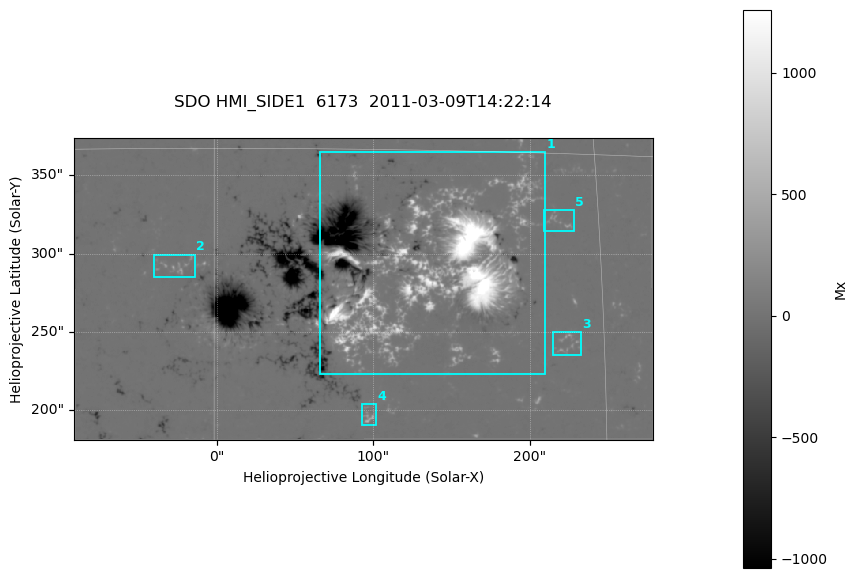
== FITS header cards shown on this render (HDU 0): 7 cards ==
TELESCOP= 'SDO     '           /
INSTRUME= 'HMI_SIDE1'          /
WAVELNTH=              6173.00 /
DATE-OBS= '2011-03-09T14:22:14.900' /
CTYPE1  = 'HPLN-TAN'           /
CTYPE2  = 'HPLT-TAN'           /
BUNIT   = 'Mx      '           /

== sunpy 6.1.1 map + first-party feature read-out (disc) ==
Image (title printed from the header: SDO HMI_SIDE1  6173  2011-03-09T14:22:14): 733 x 383 px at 0.504 arcsec/px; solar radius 967 arcsec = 1917 px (partial field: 2.4% of the solar disc is inside the frame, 99% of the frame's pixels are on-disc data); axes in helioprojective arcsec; data unit Mx (BUNIT, on the colour bar)
Orientation: file roll -179.9 deg (from PC/CROTA): ROTATED to solar-north-up (sunpy Map.rotate, bilinear) for analysis and display; everything below refers to the rotated frame; the empty margins the rotation leaves inside the frame are drawn grey
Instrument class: DISC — disc imager (sunpy class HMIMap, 6173 A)
Bright regions (active regions / flare kernels): reference = the on-disc median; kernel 7 px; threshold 5 sigma = 48.3 Mx over a disc level ~-0.0831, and >= 1.15x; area >= 280 px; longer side >= 5 px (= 2.5 arcsec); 5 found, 5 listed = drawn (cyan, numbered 1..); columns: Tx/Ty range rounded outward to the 2 arcsec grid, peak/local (2 s.f.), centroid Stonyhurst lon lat
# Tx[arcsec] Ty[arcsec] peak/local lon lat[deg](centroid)
1 66..210 222..366 -20315 +8 +10
2 -40..-14 284..300 -2795 -2 +10
3 214..234 234..250 -2321 +14 +7
4 92..102 190..204 -3612 +6 +4
5 208..228 314..328 -2408 +13 +12